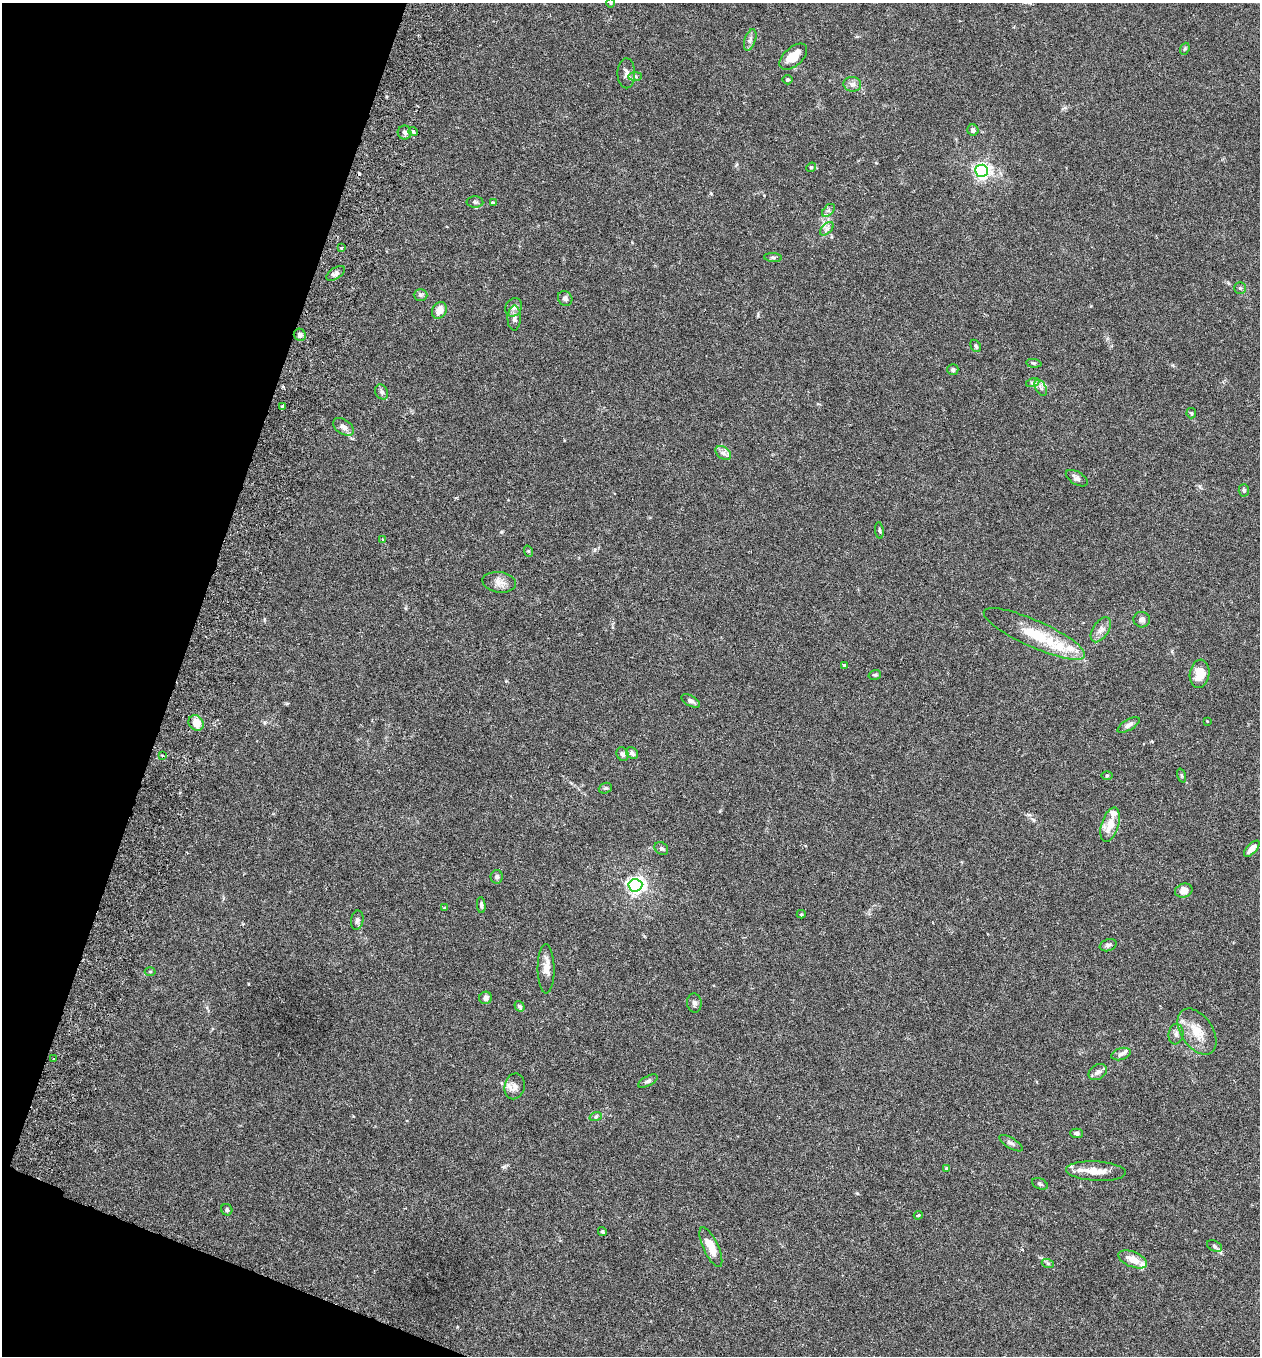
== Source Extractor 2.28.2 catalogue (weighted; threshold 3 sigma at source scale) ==
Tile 9 of 4 x 4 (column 1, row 3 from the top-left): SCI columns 193-1450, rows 1383-2736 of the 5546 x 5470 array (HDU 1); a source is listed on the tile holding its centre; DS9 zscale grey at full resolution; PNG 1262 x 1358 px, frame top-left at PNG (2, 3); each listed source drawn as its Kron ellipse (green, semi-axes under 4 px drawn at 4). Shown black and unused: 17% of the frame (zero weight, under 3 of 6 exposures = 3% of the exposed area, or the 3 px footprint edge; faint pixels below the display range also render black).
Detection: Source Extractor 2.28.2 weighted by HDU 2 'WHT'; one run over the whole footprint, this tile lists its part. Background 0.0169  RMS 0.002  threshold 0.00799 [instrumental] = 3 sigma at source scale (4.09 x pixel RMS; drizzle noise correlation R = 1.36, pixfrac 0.8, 0.05/0.05 arcsec/px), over >= 5 px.
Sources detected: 102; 1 cosmic-ray / hot-pixel residue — neither listed nor drawn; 6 inside a brighter listed object's ellipse — not listed separately; the other 95 listed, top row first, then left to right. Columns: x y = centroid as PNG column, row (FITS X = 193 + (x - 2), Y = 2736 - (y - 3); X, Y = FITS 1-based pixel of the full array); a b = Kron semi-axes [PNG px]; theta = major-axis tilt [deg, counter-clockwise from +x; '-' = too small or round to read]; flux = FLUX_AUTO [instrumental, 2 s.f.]
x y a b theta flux
610 3 5 3 - 0.17
750 40 11 5 71 0.62
1185 49 6 4 69 0.25
793 57 16 9 42 2.8
626 73 15 9 -89 0.95
635 76 7 4 0 0.37
788 80 5 5 - 0.24
852 84 9 7 -5 0.78
973 130 6 5 - 0.55
405 132 7 7 - 0.51
413 132 5 4 - 0.47
811 167 5 4 - 0.22
982 171 6 6 - 55
475 202 8 5 -1 0.42
493 203 3 3 - 0.25
828 210 8 5 46 0.43
827 229 8 5 45 0.54
342 248 4 3 - 0.2
773 257 9 3 -5 0.32
336 273 10 5 32 0.61
1240 288 6 6 - 0.33
420 295 7 6 - 0.4
565 298 8 6 -52 0.55
513 307 9 8 - 0.78
439 310 9 7 60 1.5
514 318 12 6 89 0.72
300 335 6 6 - 0.71
976 346 6 4 -61 0.32
1034 363 8 3 -5 0.22
953 369 5 5 - 0.37
1033 382 7 4 19 0.33
1041 388 9 5 -59 0.55
382 392 8 6 -63 0.51
283 406 3 3 - 0.48
1191 413 5 5 - 0.24
344 427 11 7 -34 0.94
723 453 9 6 -36 0.7
1077 478 12 6 -31 0.61
1244 490 6 5 - 0.31
879 530 8 4 -82 0.34
383 539 4 4 - 0.17
528 551 6 3 -71 0.18
499 582 17 10 -7 1.4
1142 620 8 7 - 0.65
1101 630 14 8 57 1.1
1034 634 55 13 -24 7.4
844 665 4 3 - 0.53
1200 674 14 10 81 3.2
875 675 6 4 18 0.27
691 701 10 5 -28 0.65
1207 721 2 2 - 0.1
196 723 8 7 - 2.1
1129 725 12 5 30 0.72
632 753 6 5 - 0.57
622 754 7 5 -66 0.5
162 755 3 3 - 0.23
1107 775 5 3 - 0.21
1181 775 7 3 -71 0.24
605 788 7 5 19 0.33
1110 825 18 8 73 2.4
661 848 7 6 - 0.41
1252 849 10 5 46 1.5
497 877 7 6 - 0.44
635 885 7 6 - 68
1184 891 9 7 17 1.5
481 905 8 3 -85 0.36
444 908 3 2 - 0.13
801 914 4 3 - 0.28
357 920 9 6 79 0.61
1108 945 8 6 19 0.46
546 969 24 8 -89 1.8
150 972 5 3 - 0.19
486 998 6 6 - 0.83
694 1003 9 7 -86 0.53
519 1006 5 4 - 0.44
1197 1032 26 16 -56 3.8
1176 1034 10 7 82 0.71
1121 1054 10 6 17 0.61
54 1059 4 3 - 0.32
1098 1072 10 7 35 0.77
648 1081 11 5 30 0.5
515 1086 13 10 77 1.2
596 1116 6 4 20 0.28
1076 1133 6 4 -1 0.48
1011 1143 13 5 -31 0.58
946 1169 4 3 - 0.4
1096 1171 30 9 -3 2.8
1040 1184 8 5 -24 0.38
227 1210 6 5 - 0.34
918 1215 4 3 - 0.24
602 1232 4 4 - 0.21
1214 1246 8 5 -28 0.39
711 1247 21 7 -65 2.7
1133 1259 15 7 -22 2.3
1048 1264 6 4 -20 0.26
Isophote crosses this tile's border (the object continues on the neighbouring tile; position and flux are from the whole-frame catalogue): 1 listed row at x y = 610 3